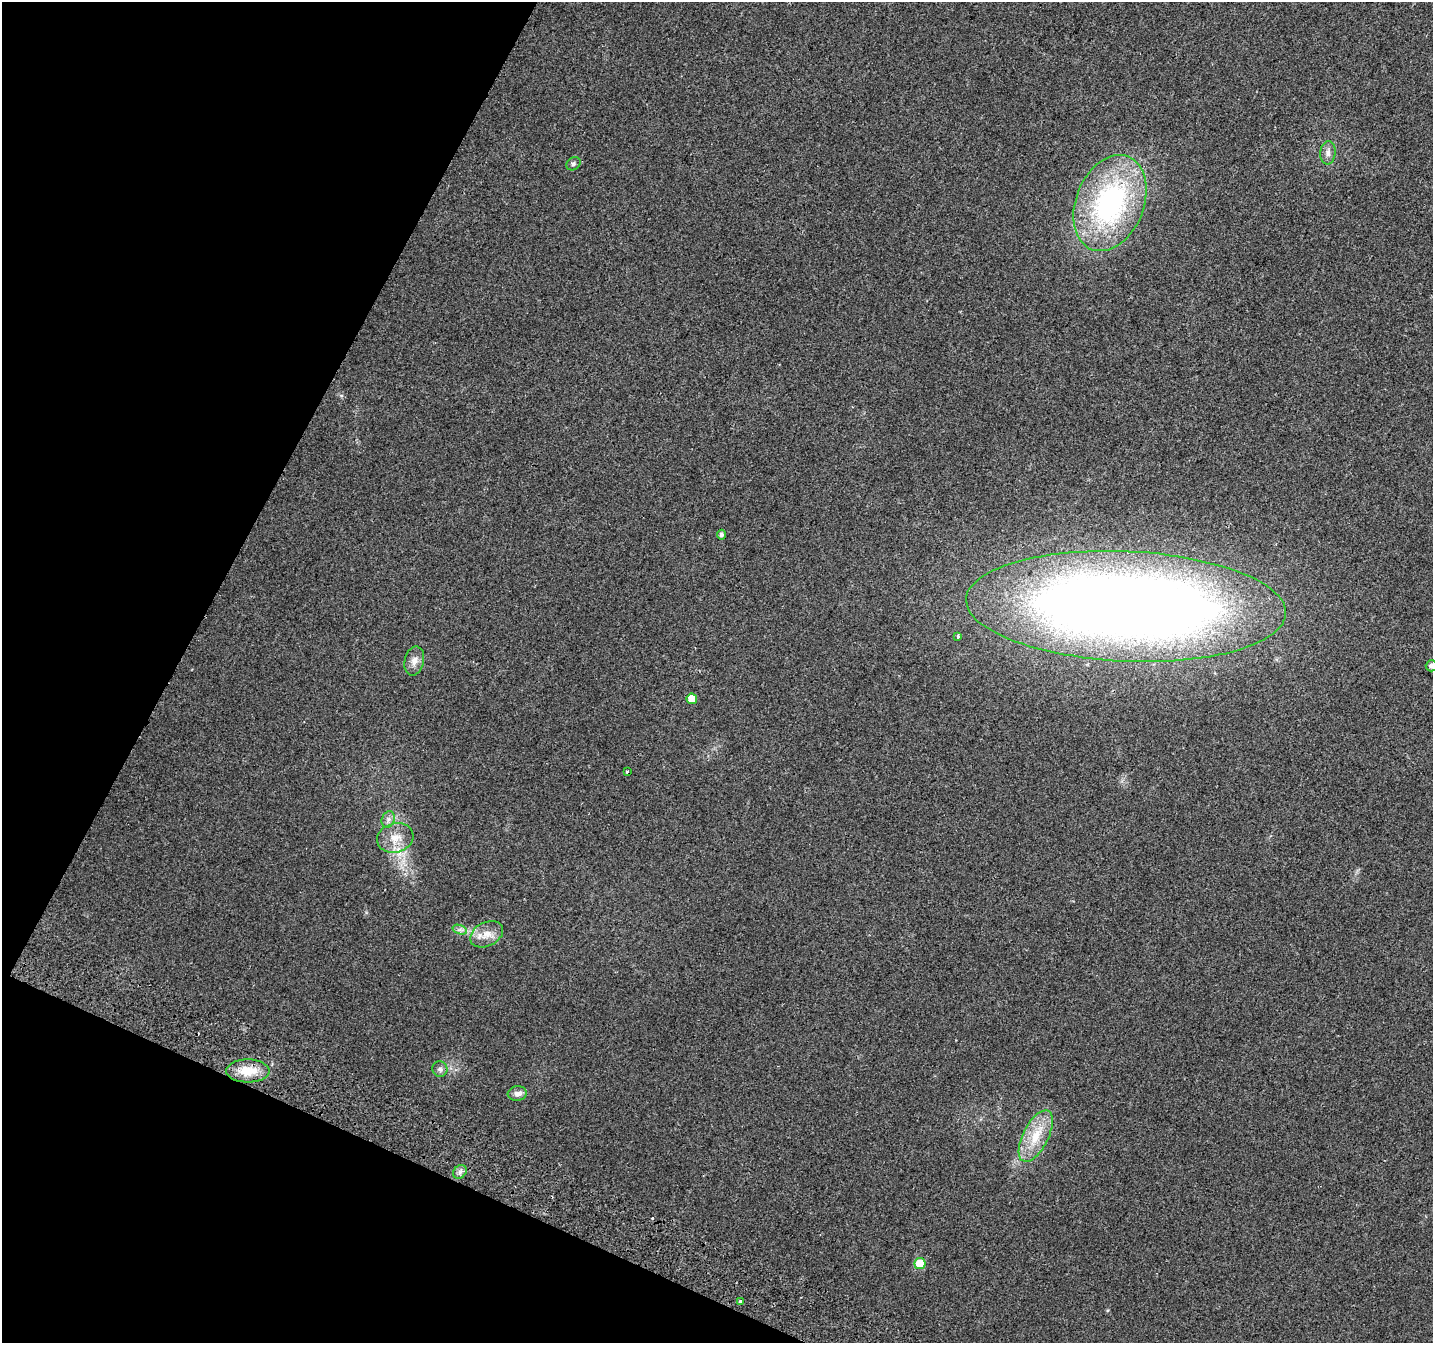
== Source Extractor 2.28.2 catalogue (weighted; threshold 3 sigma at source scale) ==
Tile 9 of 4 x 4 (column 1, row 3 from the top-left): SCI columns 38-1468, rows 1663-3003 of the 5790 x 5939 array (HDU 1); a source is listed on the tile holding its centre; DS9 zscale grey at full resolution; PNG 1435 x 1345 px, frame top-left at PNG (2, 2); each listed source drawn as its Kron ellipse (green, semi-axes under 4 px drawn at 4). Shown black and unused: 22% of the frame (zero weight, under 2 of 3 exposures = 3% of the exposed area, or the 3 px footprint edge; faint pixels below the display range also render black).
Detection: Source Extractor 2.28.2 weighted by HDU 2 'WHT'; one run over the whole footprint, this tile lists its part. Background 0.05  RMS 0.0078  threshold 0.0351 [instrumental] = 3 sigma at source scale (4.5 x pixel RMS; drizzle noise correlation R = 1.50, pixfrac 1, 0.0396/0.0396 arcsec/px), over >= 5 px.
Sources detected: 23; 1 cosmic-ray / hot-pixel residue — neither listed nor drawn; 1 inside a brighter listed object's ellipse — not listed separately; the other 21 listed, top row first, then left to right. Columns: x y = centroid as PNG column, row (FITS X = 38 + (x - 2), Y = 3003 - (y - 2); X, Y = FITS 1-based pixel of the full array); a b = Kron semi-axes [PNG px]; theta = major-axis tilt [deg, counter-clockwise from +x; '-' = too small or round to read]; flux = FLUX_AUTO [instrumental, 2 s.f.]
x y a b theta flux
1328 153 12 7 86 4.1
573 164 7 6 - 1.8
1110 203 50 34 68 160
721 535 5 4 - 2.4
1126 606 160 55 -3 1200
958 636 3 3 - 2.2
414 661 15 9 77 5.8
1431 666 5 5 - 2.7
692 699 5 5 - 9.4
627 772 3 3 - 2.1
388 819 8 6 70 2.9
395 838 18 14 16 12
460 930 7 4 -18 2.2
487 934 17 12 27 9.4
440 1069 8 7 - 2.4
248 1071 21 11 0 17
517 1094 9 7 6 4.2
1036 1136 28 12 63 21
460 1172 7 6 - 2.4
920 1263 5 5 - 21
740 1302 4 3 - 4.4
Overlapping masked pixels (flux is a lower limit): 1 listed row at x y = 740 1302
Isophote crosses this tile's border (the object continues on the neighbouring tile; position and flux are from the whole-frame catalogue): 1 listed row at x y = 1431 666